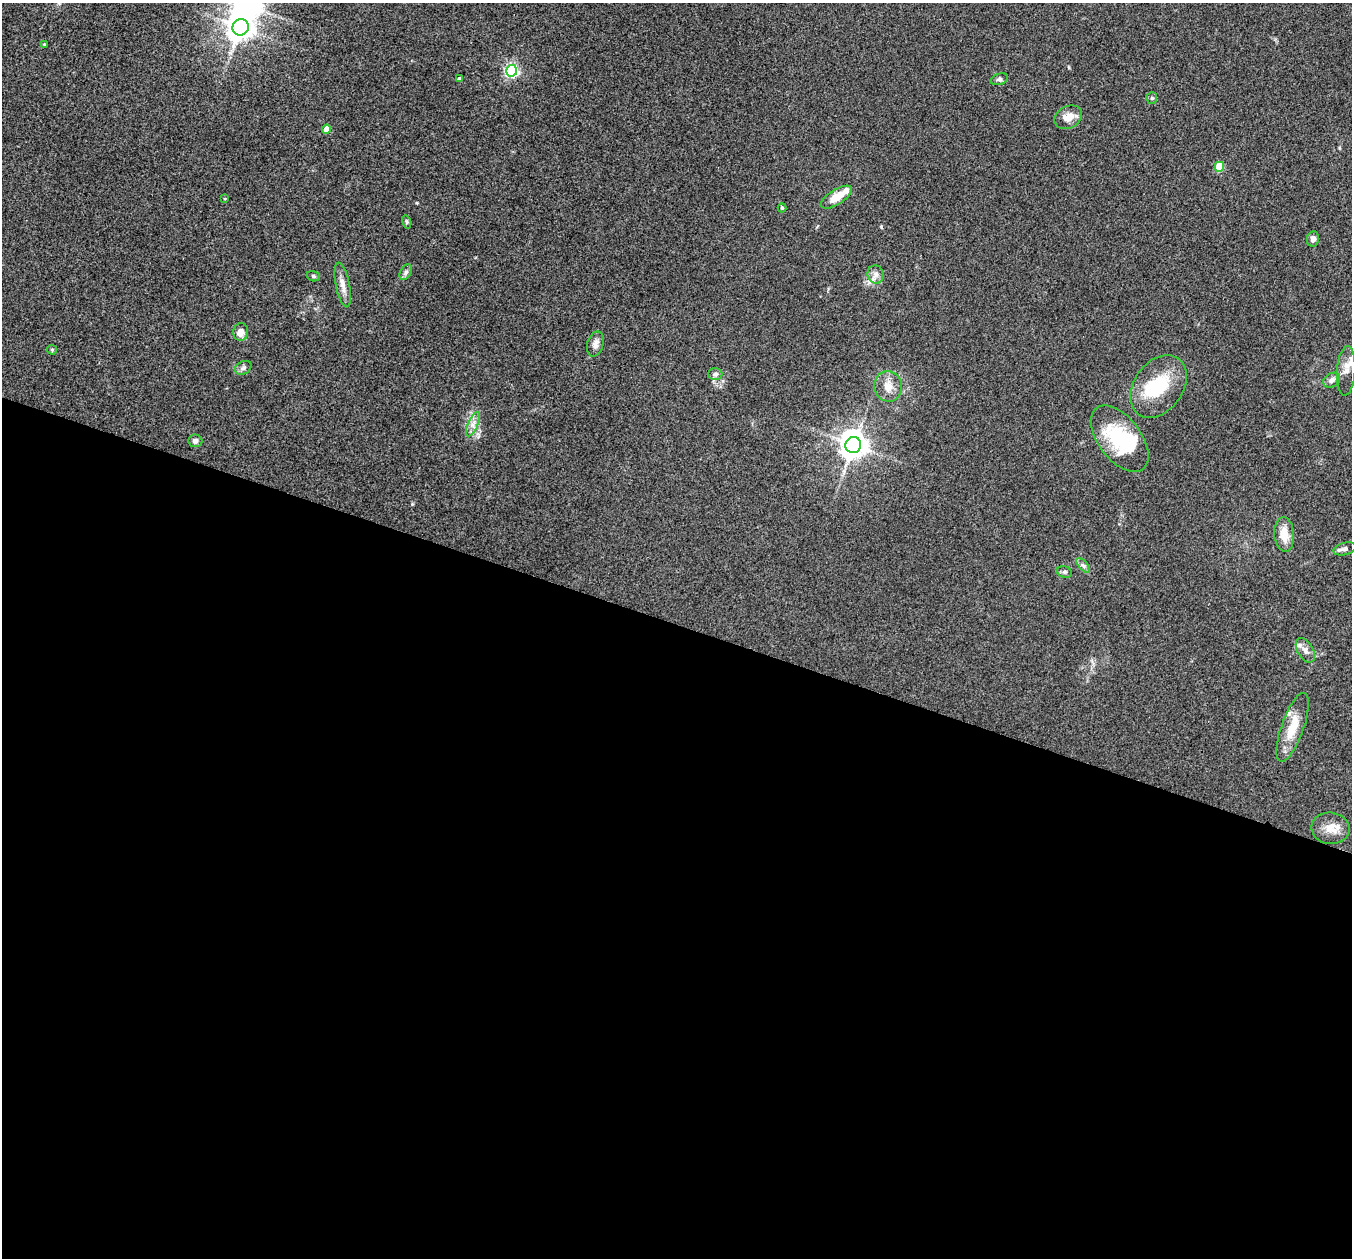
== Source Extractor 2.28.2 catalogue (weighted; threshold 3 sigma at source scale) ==
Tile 14 of 4 x 4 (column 2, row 4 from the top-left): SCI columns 1366-2715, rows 146-1401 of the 5434 x 5444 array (HDU 1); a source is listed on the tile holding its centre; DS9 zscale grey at full resolution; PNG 1354 x 1260 px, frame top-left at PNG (2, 3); each listed source drawn as its Kron ellipse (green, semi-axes under 4 px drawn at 4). Shown black and unused: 50% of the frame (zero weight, under 3 of 4 exposures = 2% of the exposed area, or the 3 px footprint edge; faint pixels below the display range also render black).
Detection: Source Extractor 2.28.2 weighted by HDU 2 'WHT'; one run over the whole footprint, this tile lists its part. Background 0.106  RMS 0.013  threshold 0.0569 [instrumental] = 3 sigma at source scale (4.5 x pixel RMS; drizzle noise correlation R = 1.50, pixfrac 1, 0.05/0.05 arcsec/px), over >= 5 px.
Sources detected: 45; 4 inside a brighter object's white glare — neither listed nor drawn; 3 inside a brighter listed object's ellipse — not listed separately; the other 38 listed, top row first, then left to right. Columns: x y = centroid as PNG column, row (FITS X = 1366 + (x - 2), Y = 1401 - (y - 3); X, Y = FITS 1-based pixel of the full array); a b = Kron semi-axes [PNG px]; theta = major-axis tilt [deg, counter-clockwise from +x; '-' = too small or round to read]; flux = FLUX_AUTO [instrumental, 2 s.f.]
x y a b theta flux
241 27 8 8 - 1200
44 44 3 3 - 0.96
512 71 6 5 - 260
459 79 4 3 - 4.1
999 79 9 5 17 3
1152 98 6 5 - 2.1
1068 117 14 11 28 14
326 129 4 4 - 17
1219 167 5 5 - 50
836 197 18 7 32 19
225 198 4 2 - 0.88
782 208 4 4 - 1.5
407 222 6 4 -74 1.9
1313 239 7 6 - 5.9
406 272 8 5 60 3.4
876 274 9 8 - 6
313 276 7 5 -18 2.2
343 285 23 7 -79 10
241 332 9 7 81 9.2
595 344 13 8 75 7
52 350 5 4 - 1.5
243 368 9 6 28 3.8
1346 371 25 9 86 12
715 374 7 6 - 3.3
1332 380 9 7 31 6.1
888 386 15 14 - 15
1158 386 34 24 54 61
473 424 13 5 66 6.6
1120 439 38 21 -53 85
195 441 7 6 - 5.3
853 445 8 8 - 1600
1284 534 17 10 -85 18
1345 549 11 6 15 4.5
1083 565 9 4 -48 3.5
1064 572 7 5 -18 2.8
1305 650 13 7 -60 6.3
1293 727 36 11 70 32
1331 828 19 15 -4 17
Unlisted compact peaks at least as high as the median listed source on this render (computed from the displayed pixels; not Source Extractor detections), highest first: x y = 881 227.